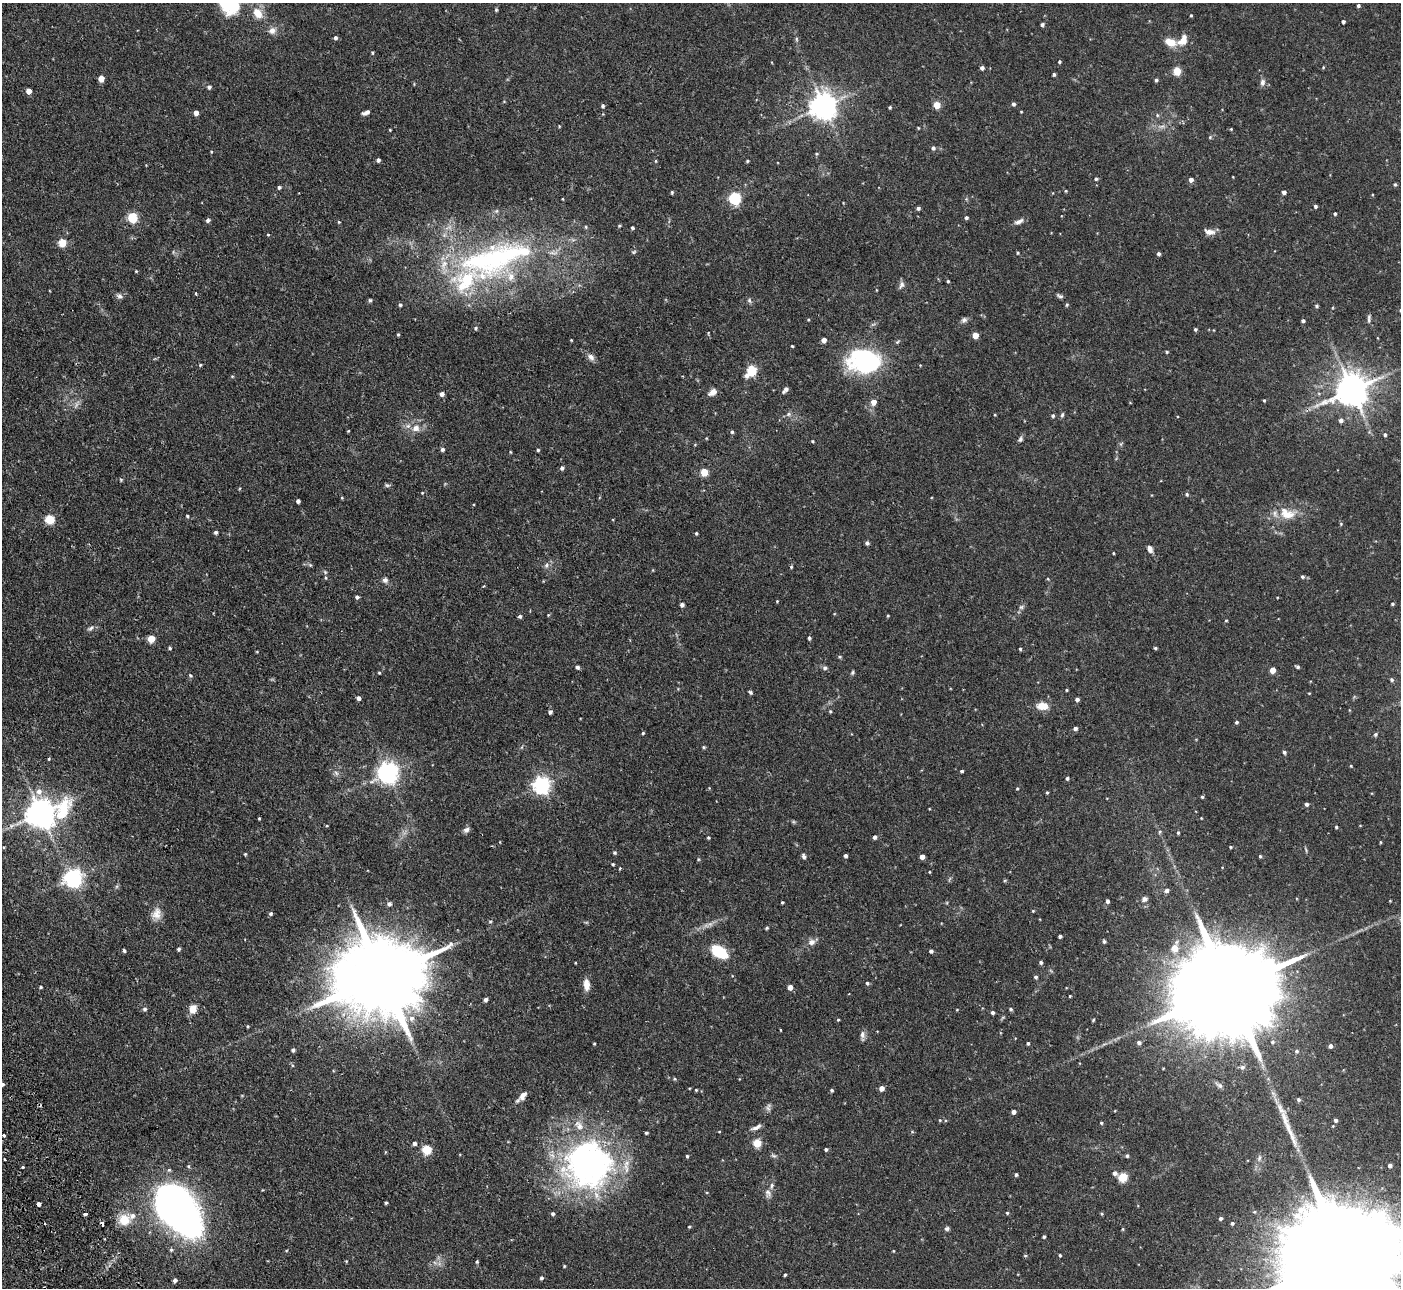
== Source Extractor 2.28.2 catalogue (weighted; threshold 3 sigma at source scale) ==
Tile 7 of 4 x 4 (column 3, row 2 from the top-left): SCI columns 2852-4250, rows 2752-4037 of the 5702 x 5634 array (HDU 1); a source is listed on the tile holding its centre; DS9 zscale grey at full resolution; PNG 1403 x 1290 px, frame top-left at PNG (2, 3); no overlay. Shown black and unused: <1% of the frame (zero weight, under 2 of 3 exposures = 3% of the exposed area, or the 3 px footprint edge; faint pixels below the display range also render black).
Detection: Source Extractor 2.28.2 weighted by HDU 2 'WHT'; one run over the whole footprint, this tile lists its part. Background 0.0933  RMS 0.0062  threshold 0.028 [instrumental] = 3 sigma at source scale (4.5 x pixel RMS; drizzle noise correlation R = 1.50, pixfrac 1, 0.05/0.05 arcsec/px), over >= 5 px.
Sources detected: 336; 1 too faint to see at this stretch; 1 inside a brighter object's white glare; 1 cosmic-ray / hot-pixel residue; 1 long thin detection or spike segment (spike, bleed or trail) — not listed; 8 inside a brighter listed object's ellipse — not listed separately; the other 324 listed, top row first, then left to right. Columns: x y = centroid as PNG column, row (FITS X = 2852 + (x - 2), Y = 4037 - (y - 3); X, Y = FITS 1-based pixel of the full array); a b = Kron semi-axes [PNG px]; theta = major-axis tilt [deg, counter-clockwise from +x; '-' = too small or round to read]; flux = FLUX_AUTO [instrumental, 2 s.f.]
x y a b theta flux
1358 6 4 3 - 1.1
496 10 5 4 - 0.66
258 13 17 12 -54 8.2
1191 15 3 3 - 0.61
1343 22 3 3 - 1.5
1042 25 4 4 - 1.2
272 30 9 8 - 3.5
335 38 5 4 - 1.3
796 39 6 4 -89 0.82
1183 40 16 10 58 6.8
1171 42 12 8 -19 8.3
372 53 5 3 - 0.61
1059 62 3 3 - 0.83
1323 67 4 3 - 0.47
982 68 4 4 - 1.9
1177 71 5 5 - 22
1054 74 3 3 - 0.88
101 79 5 4 - 8.4
1156 80 4 4 - 1.2
1262 82 9 6 73 2.2
209 87 5 5 - 1.6
29 91 4 4 - 4.5
1013 104 4 4 - 1.3
937 105 5 5 - 12
603 106 5 4 - 0.94
823 106 8 8 - 770
890 107 3 3 - 0.81
366 112 8 4 20 2.2
1021 112 3 2 - 0.42
196 113 4 4 - 3.6
1157 115 5 5 - 0.91
559 126 3 2 - 0.68
1162 126 9 4 19 1.8
918 128 3 2 - 0.52
1231 129 3 3 - 0.46
390 130 2 2 - 0.48
1210 137 5 4 - 0.75
933 148 5 5 - 1.5
211 152 4 3 - 0.51
816 154 4 3 - 0.67
378 160 4 4 - 1.5
656 161 5 3 - 0.55
747 161 3 3 - 0.71
1096 179 5 4 - 0.95
1191 180 4 4 - 2.4
1395 184 5 4 - 0.76
279 187 5 4 - 1.1
1066 191 3 3 - 0.6
672 192 4 3 - 0.73
1284 192 4 4 - 1.8
735 198 6 5 - 74
563 199 4 3 - 0.41
1315 206 4 3 - 1.2
918 208 4 4 - 1.3
1335 214 4 3 - 0.91
132 218 9 9 - 12
966 218 4 4 - 1.3
208 220 5 4 - 1.6
339 222 4 4 - 0.58
1019 222 12 6 26 2.5
619 226 4 3 - 0.63
632 228 3 3 - 1
1209 232 14 7 -8 3.7
268 235 3 3 - 1.9
62 242 5 5 - 18
634 252 6 5 - 0.84
1018 253 4 3 - 0.6
1159 254 4 4 - 1.4
494 258 105 43 16 160
136 271 4 4 - 0.48
948 281 3 3 - 0.67
901 285 11 6 63 2.1
196 293 5 3 - 0.55
119 296 9 6 -20 1.8
1060 296 9 5 -31 1.3
370 300 5 4 - 0.86
749 300 7 5 -88 1.2
400 305 4 4 - 0.93
1067 305 5 4 - 0.81
1316 306 4 4 - 0.95
1369 319 12 5 -88 1.5
808 320 4 3 - 0.53
964 320 8 7 - 1.7
1303 321 4 3 - 1.1
476 328 5 4 - 0.87
1195 329 4 3 - 0.86
398 334 4 3 - 0.74
975 335 4 4 - 9
571 340 4 3 - 0.46
824 340 4 4 - 3.3
897 342 7 4 31 0.81
792 346 3 3 - 0.6
1167 352 4 3 - 0.69
591 357 10 7 -59 2.8
864 361 29 21 -8 83
200 365 4 3 - 0.68
751 370 7 5 52 44
232 376 5 3 - 0.55
785 390 7 4 47 2.2
1352 390 10 9 - 1300
713 392 10 7 35 3.4
442 394 4 4 - 2.6
1264 400 4 3 - 0.58
873 402 6 6 - 3.8
788 414 6 5 - 1.3
995 415 4 3 - 0.48
1062 415 7 4 79 1
1053 416 5 4 - 1.1
1341 420 5 5 - 1.8
416 428 11 10 - 5.3
348 431 4 3 - 0.44
732 432 4 4 - 0.9
1385 435 4 4 - 1.1
706 438 4 3 - 0.45
1020 439 8 6 73 1.4
813 441 4 3 - 0.55
442 449 5 4 - 1.4
538 450 4 3 - 0.87
510 452 4 3 - 0.56
562 468 5 4 - 1.6
704 472 5 5 - 15
121 480 5 4 - 0.66
387 485 8 5 -8 1.1
422 493 4 4 - 0.54
1187 494 5 5 - 1
342 498 5 3 - 0.55
298 501 4 4 - 1.9
1287 514 26 15 -12 12
187 516 4 4 - 0.67
50 519 5 5 - 31
1341 524 5 4 - 0.61
216 532 4 4 - 1.3
696 533 3 3 - 0.8
867 543 4 4 - 1.4
1150 549 8 5 -78 2.7
1113 553 3 2 - 0.48
310 565 6 4 -45 0.85
546 565 7 6 - 1.7
791 567 4 4 - 0.64
1302 577 5 5 - 1
326 578 6 4 -73 0.84
1048 579 4 3 - 0.49
385 580 7 7 - 1.9
483 586 3 2 - 0.8
357 597 4 4 - 1.4
777 601 3 3 - 0.43
1392 604 4 3 - 0.84
682 605 4 4 - 1.8
1021 607 8 5 17 1.4
548 615 5 3 - 0.51
520 616 5 5 - 1.2
888 616 3 3 - 0.59
1226 620 4 3 - 0.5
91 628 9 5 37 1.6
809 638 4 3 - 0.98
151 639 5 5 - 14
170 648 4 4 - 0.88
1155 648 4 3 - 0.86
1020 649 3 3 - 0.78
257 652 4 3 - 0.48
840 657 5 4 - 0.71
577 667 4 4 - 1.5
1298 667 4 4 - 1
825 668 7 6 - 1.4
1273 670 4 4 - 8
852 672 6 4 72 0.89
379 673 4 3 - 0.61
190 675 6 4 -48 0.89
1392 680 5 4 - 1.1
1066 690 3 3 - 0.63
750 692 5 3 - 1.1
1309 693 3 3 - 0.47
358 698 4 4 - 2
1077 699 4 4 - 1.7
1043 706 10 7 -4 9.2
830 711 4 4 - 0.64
550 712 4 4 - 1.4
1236 722 4 3 - 1
1075 728 5 4 - 1.6
643 733 4 3 - 0.74
1375 734 5 5 - 0.92
704 747 5 4 - 0.73
1284 752 5 4 - 1.1
49 759 4 3 - 0.61
1351 766 3 3 - 0.54
961 771 3 3 - 0.87
336 773 8 5 -46 1.4
388 773 7 7 - 400
1067 778 4 3 - 1.3
542 785 6 6 - 220
1017 788 4 3 - 0.58
39 791 9 8 - 4
1047 793 4 3 - 0.67
1202 797 4 3 - 0.84
1306 804 4 4 - 1.4
41 813 12 9 13 890
259 818 3 3 - 0.55
1201 818 3 2 - 0.4
1336 827 4 3 - 0.8
467 830 8 6 22 2
1160 832 6 4 62 0.78
1178 833 4 3 - 0.86
874 837 5 4 - 1.7
708 838 4 3 - 0.78
1381 842 4 3 - 0.5
1230 847 4 3 - 0.6
1306 849 9 3 -69 0.78
615 853 4 4 - 0.95
245 854 4 4 - 0.63
804 856 6 4 -70 1.6
845 856 4 3 - 1.5
1260 856 4 4 - 0.77
922 857 4 4 - 3.8
698 859 4 4 - 0.61
613 864 4 3 - 0.66
929 872 4 2 - 0.41
73 878 7 7 - 280
1167 890 5 4 - 1.9
1144 899 7 6 - 1.8
1107 901 4 4 - 1.5
1390 901 3 3 - 0.44
782 902 3 2 - 0.62
389 904 6 5 - 1.8
1033 911 4 3 - 0.57
156 914 17 13 77 5.7
271 914 4 4 - 1
490 921 5 3 - 0.64
767 928 5 4 - 0.71
1060 936 3 3 - 1.3
1104 941 5 4 - 0.99
812 942 9 8 - 3.1
1175 948 11 9 -76 5.8
179 949 4 4 - 1.1
124 951 4 3 - 1.1
931 951 4 4 - 1.5
719 952 17 10 -32 23
1041 962 4 4 - 1.2
382 976 31 18 20 11000
1036 977 4 4 - 1.2
867 983 5 4 - 0.98
586 984 12 7 -87 5.4
41 987 4 3 - 0.75
790 987 4 4 - 4.1
1231 988 50 20 21 22000
1070 996 3 3 - 1
486 1000 4 4 - 1.9
144 1009 5 5 - 1.3
193 1009 10 8 81 5.7
1010 1009 5 4 - 0.87
957 1010 4 3 - 0.44
992 1012 4 4 - 1.4
1003 1017 6 4 19 0.69
411 1018 8 7 - 3
838 1020 4 3 - 0.61
247 1026 4 3 - 0.53
780 1030 3 2 - 0.44
862 1035 11 7 -84 2.3
1272 1042 5 5 - 1.1
1028 1043 4 3 - 1
1139 1043 5 4 - 1.8
594 1044 3 2 - 0.54
1330 1046 4 4 - 1.9
293 1050 4 4 - 1.4
1297 1051 6 5 - 1.1
292 1065 5 3 - 0.68
1242 1067 7 6 - 1.6
2 1084 3 3 - 3
1219 1085 11 6 -36 1.7
881 1088 4 4 - 4.3
696 1090 3 3 - 0.55
832 1090 4 4 - 0.93
523 1096 13 7 50 3.7
1299 1099 5 4 - 1.2
768 1108 12 5 86 1.8
1013 1112 4 4 - 2.3
940 1120 4 4 - 0.56
1336 1120 4 4 - 1.3
1101 1123 4 3 - 0.7
1333 1126 3 3 - 0.42
756 1127 15 5 25 2.5
719 1132 4 3 - 0.43
912 1132 5 3 - 0.59
646 1133 3 3 - 0.96
3 1135 3 3 - 1.9
414 1143 4 4 - 1.9
757 1143 5 5 - 21
826 1149 4 4 - 1.1
427 1150 5 5 - 33
687 1156 4 3 - 0.85
774 1156 7 4 -32 1.1
1127 1156 4 4 - 1
1259 1158 10 5 72 1.7
588 1165 61 59 5 180
1390 1165 4 4 - 1.9
23 1167 3 3 - 1.8
1115 1173 5 5 - 2.1
1016 1175 3 3 - 1.1
1123 1177 5 5 - 30
768 1193 11 8 -72 2.8
386 1203 3 3 - 0.93
38 1204 4 3 - 12
178 1210 47 27 -50 390
1007 1213 4 4 - 0.73
85 1214 4 3 - 6.5
553 1214 4 4 - 1.2
1102 1214 4 4 - 0.66
1220 1218 4 4 - 1.4
124 1220 13 12 - 12
1232 1223 4 4 - 1
102 1224 4 3 - 2.4
689 1227 4 3 - 0.6
947 1228 6 5 - 1.2
1044 1236 3 3 - 0.94
171 1250 5 5 - 1.1
893 1251 3 3 - 0.48
1060 1255 4 3 - 0.65
1025 1256 5 3 - 0.54
1348 1256 99 22 21 46000
346 1261 4 3 - 0.5
477 1262 4 4 - 0.8
564 1266 3 3 - 0.58
785 1275 3 3 - 0.84
541 1278 4 4 - 1.1
175 1281 5 4 - 1.7
Overlapping masked pixels (flux is a lower limit): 2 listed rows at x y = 382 976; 102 1224
Isophote crosses this tile's border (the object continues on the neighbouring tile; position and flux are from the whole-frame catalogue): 2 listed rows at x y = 2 1084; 1348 1256